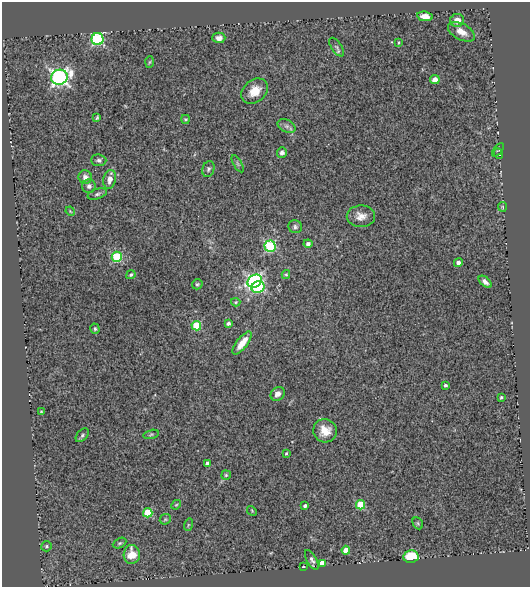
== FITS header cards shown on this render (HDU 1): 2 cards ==
NAXIS1  =                  528
NAXIS2  =                  585

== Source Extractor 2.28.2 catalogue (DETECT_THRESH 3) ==
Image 528 x 585 px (HDU 1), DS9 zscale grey, 1 PNG px = 1 image px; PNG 532 x 589 px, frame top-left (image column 1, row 585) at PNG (2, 2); each listed source drawn as its Kron ellipse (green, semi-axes under 4 px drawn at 4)
Background 0.487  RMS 0.053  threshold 0.158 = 3 sigma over >= 5 px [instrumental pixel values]
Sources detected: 69; all 69 listed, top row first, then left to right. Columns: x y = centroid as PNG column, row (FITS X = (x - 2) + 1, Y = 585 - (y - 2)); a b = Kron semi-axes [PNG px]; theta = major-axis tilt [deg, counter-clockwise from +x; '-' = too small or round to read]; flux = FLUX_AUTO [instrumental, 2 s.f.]
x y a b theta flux
425 16 8 4 -9 29
457 20 7 6 - 27
461 32 15 8 -28 36
219 38 6 5 - 18
98 39 6 6 - 460
399 42 4 4 - 4.2
337 47 11 5 -56 7.9
150 62 6 4 87 3.9
59 77 8 7 - 1100
435 80 5 4 - 23
255 91 15 11 39 49
97 118 4 2 - 4.3
186 119 4 3 - 4
287 126 9 6 -26 12
498 150 8 4 51 4.7
282 153 5 5 - 11
499 154 5 3 - 3.3
99 160 7 6 - 9.5
238 164 9 4 -60 7.2
208 169 8 6 71 8.1
85 177 7 6 - 17
110 179 9 6 77 23
89 186 7 7 - 12
97 194 10 5 17 8.5
502 207 5 4 - 3.8
70 211 5 4 - 3.2
361 216 14 11 0 32
295 227 7 6 - 8.2
308 244 4 4 - 15
270 246 5 5 - 310
117 257 5 5 - 260
458 263 4 4 - 16
131 275 5 3 - 5.1
286 275 4 4 - 4.3
255 281 7 6 - 650
485 282 8 4 -42 15
197 284 5 5 - 5.7
258 287 7 5 26 280
236 302 5 4 - 3.8
228 323 4 3 - 11
196 326 5 4 - 150
95 329 5 4 - 5.9
242 343 14 5 52 49
445 385 4 3 - 7.3
278 394 8 6 43 19
501 397 3 3 - 5.8
41 411 4 2 - 2.6
325 431 12 11 - 48
151 434 8 4 14 6
82 435 8 5 47 8.1
286 453 3 2 - 4
208 464 4 4 - 23
226 475 5 5 - 4.8
176 505 5 4 - 4.2
361 505 5 4 - 130
305 506 4 3 - 8
252 511 5 4 - 3.8
148 513 5 4 - 120
165 519 6 5 - 5
418 523 6 4 -61 5.7
188 525 6 4 72 4.3
120 543 7 4 26 6.4
46 546 5 5 - 5.6
346 550 4 4 - 42
132 554 9 8 - 67
411 557 7 6 - 110
312 560 11 5 -60 11
322 563 4 4 - 37
303 567 3 2 - 2.9